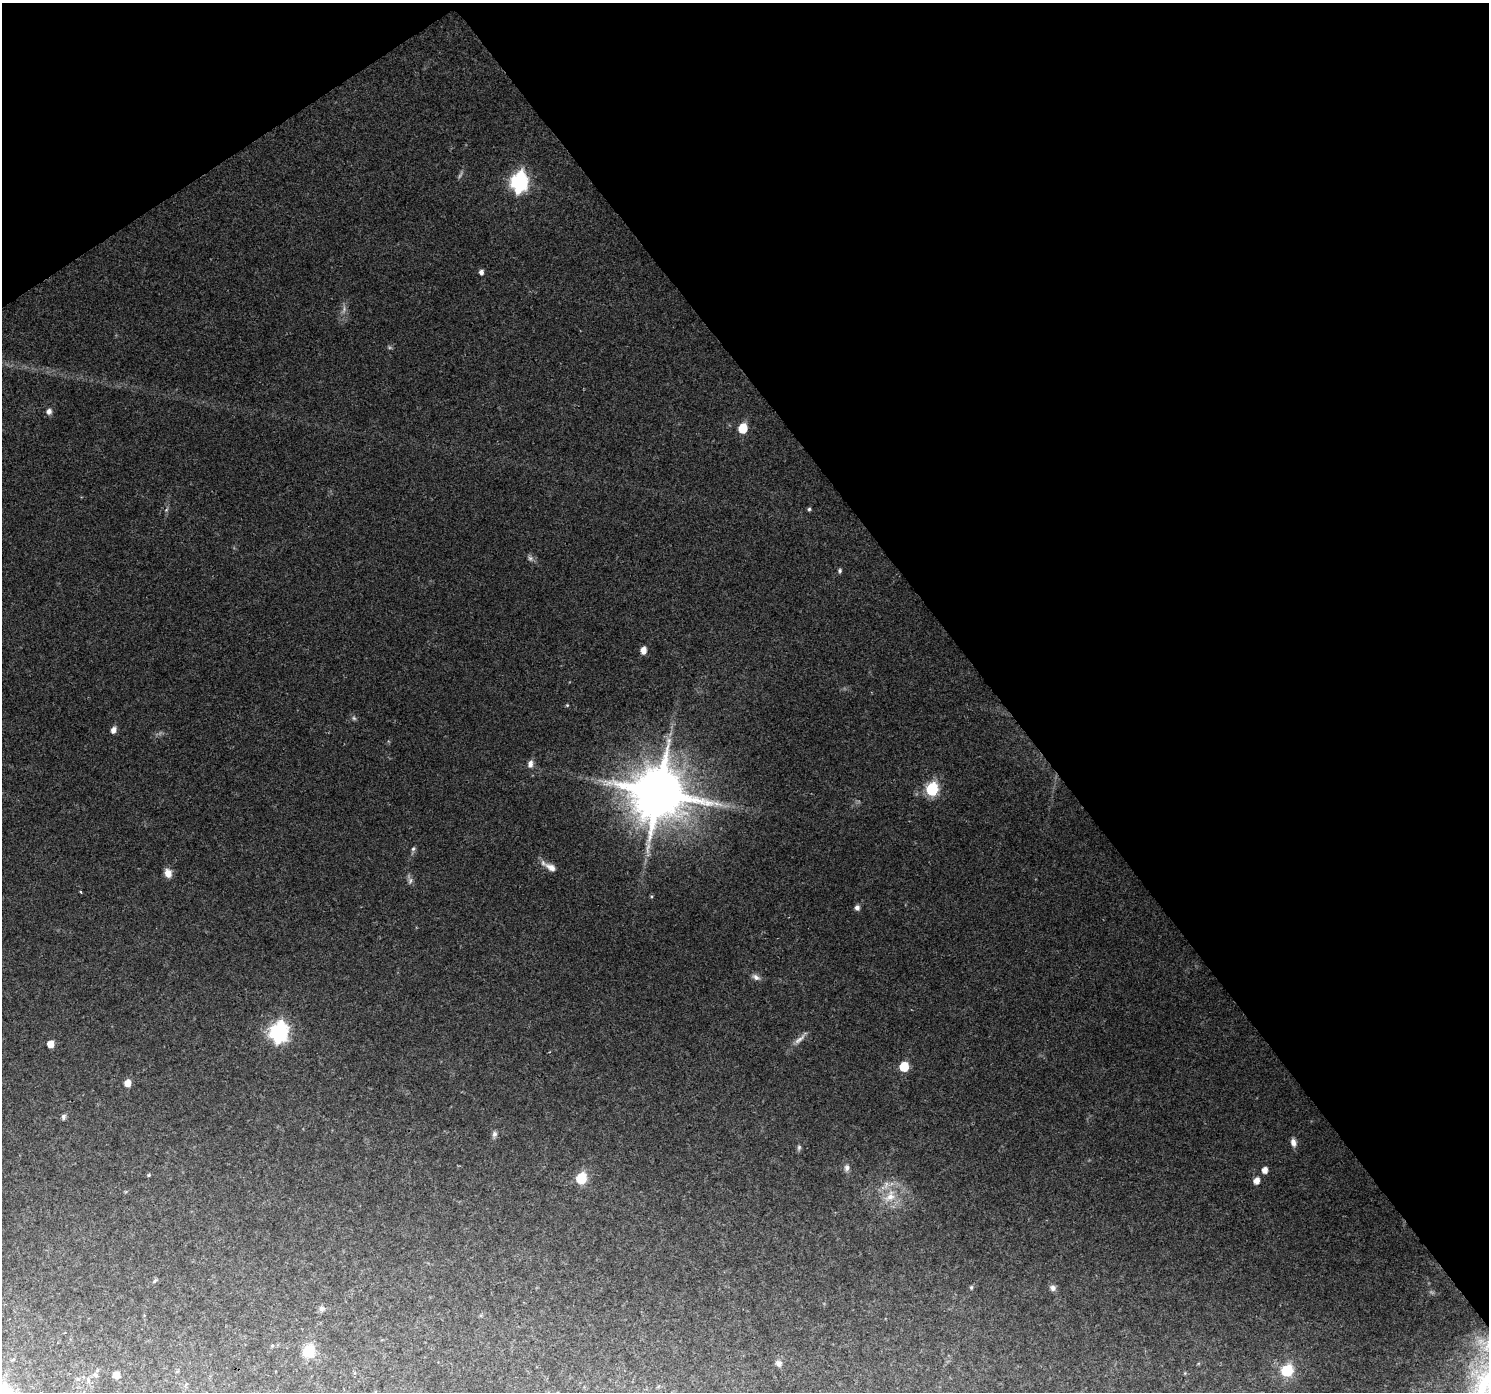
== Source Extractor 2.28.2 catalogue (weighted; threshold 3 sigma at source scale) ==
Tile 3 of 4 x 4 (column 3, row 1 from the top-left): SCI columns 2974-4460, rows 4298-5687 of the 5949 x 5878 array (HDU 1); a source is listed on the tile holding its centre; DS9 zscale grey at full resolution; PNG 1491 x 1394 px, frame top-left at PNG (2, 3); no overlay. Shown black and unused: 37% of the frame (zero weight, under 2 of 3 exposures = <1% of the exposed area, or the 3 px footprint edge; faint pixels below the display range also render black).
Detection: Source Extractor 2.28.2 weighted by HDU 2 'WHT'; one run over the whole footprint, this tile lists its part. Background 0.0785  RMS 0.0079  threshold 0.0355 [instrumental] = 3 sigma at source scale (4.5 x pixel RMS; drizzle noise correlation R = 1.50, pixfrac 1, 0.0396/0.0396 arcsec/px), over >= 5 px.
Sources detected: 49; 5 too faint to see at this stretch — not listed; the other 44 listed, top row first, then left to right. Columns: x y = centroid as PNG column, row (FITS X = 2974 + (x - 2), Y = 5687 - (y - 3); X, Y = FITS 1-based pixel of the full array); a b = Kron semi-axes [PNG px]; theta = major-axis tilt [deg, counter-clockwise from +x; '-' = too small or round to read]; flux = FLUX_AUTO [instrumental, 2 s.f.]
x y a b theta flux
519 182 9 7 79 260
481 272 5 4 - 3.3
49 411 6 6 - 3.8
743 428 6 5 - 27
809 509 4 4 - 1.3
840 571 5 5 - 1.3
643 650 6 5 - 7.4
567 705 4 4 - 0.83
113 730 8 6 64 3.9
530 764 10 7 77 3.5
932 789 7 6 - 87
659 793 15 14 - 5400
413 849 7 5 73 1.6
551 867 17 8 -29 6.4
168 873 11 8 -73 6
80 892 3 3 - 1.8
857 908 6 5 - 3
756 977 11 7 -30 3.4
279 1032 8 7 - 290
799 1039 21 5 42 4.6
51 1044 5 5 - 9.8
904 1066 6 6 - 30
127 1083 5 5 - 8.6
63 1117 8 5 79 1.8
494 1134 8 7 - 2.4
1293 1142 10 7 -76 4
799 1147 8 5 76 1.6
847 1168 8 7 - 2.7
1265 1170 5 5 - 5.5
149 1175 4 4 - 0.82
581 1178 6 6 - 54
1256 1181 6 5 - 6.3
890 1196 19 13 53 14
154 1281 7 4 38 1.3
971 1287 5 5 - 0.95
1053 1288 8 7 - 3
321 1308 7 7 - 2.4
309 1351 7 6 - 75
778 1363 9 8 - 2.9
1287 1371 6 6 - 74
95 1375 7 5 -40 1.6
116 1375 6 6 - 4.8
88 1380 9 4 -82 1.8
1482 1388 43 17 68 51
Isophote crosses this tile's border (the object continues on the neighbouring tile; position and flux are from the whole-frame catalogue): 1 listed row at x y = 1482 1388